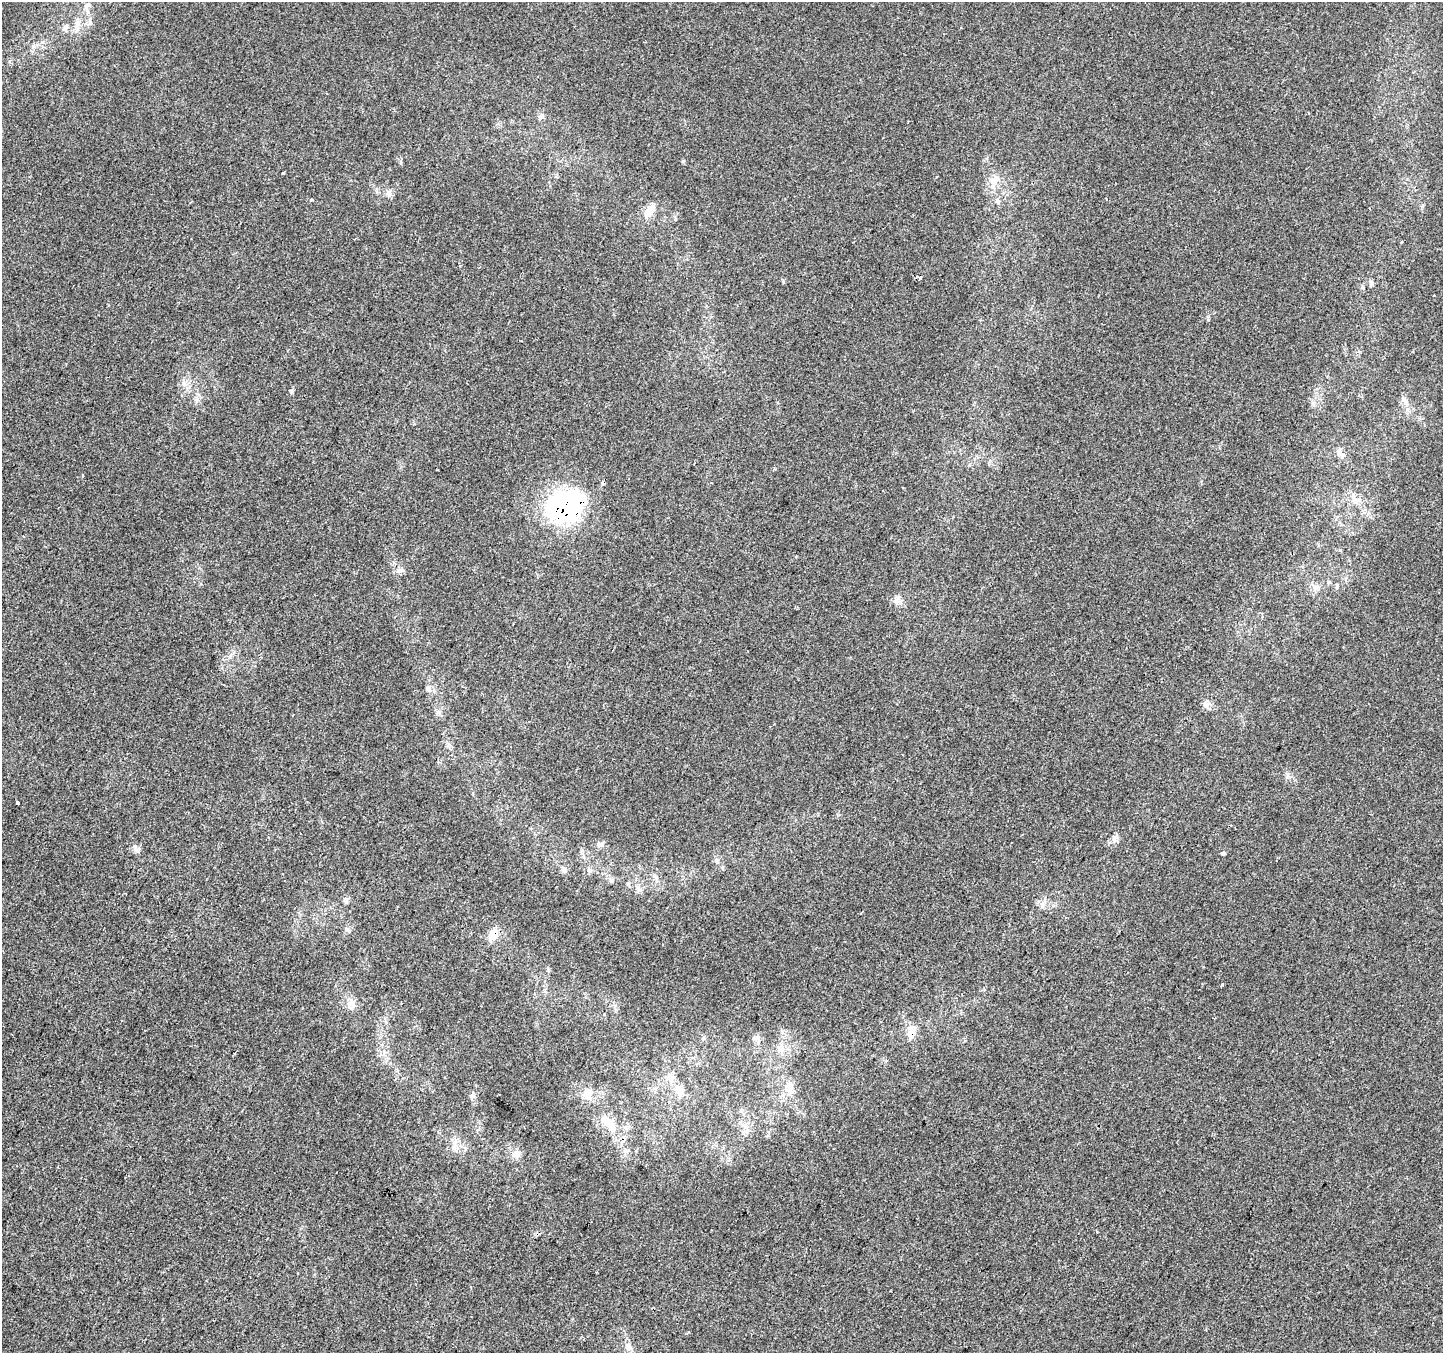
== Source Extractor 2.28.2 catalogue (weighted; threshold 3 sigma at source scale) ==
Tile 7 of 4 x 4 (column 3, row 2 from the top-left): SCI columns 2889-4329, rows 2966-4316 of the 5770 x 5865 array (HDU 1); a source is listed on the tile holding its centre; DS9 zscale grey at full resolution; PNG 1445 x 1355 px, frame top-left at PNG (2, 2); no overlay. Shown black and unused: <1% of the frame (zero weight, under 2 of 3 exposures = <1% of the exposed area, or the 3 px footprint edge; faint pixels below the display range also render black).
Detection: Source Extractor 2.28.2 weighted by HDU 2 'WHT'; one run over the whole footprint, this tile lists its part. Background -6.54e-04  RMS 0.0041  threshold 0.0185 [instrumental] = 3 sigma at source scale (4.5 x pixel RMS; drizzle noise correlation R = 1.50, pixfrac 1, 0.0396/0.0396 arcsec/px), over >= 5 px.
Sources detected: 52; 3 inside a brighter object's white glare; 1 cosmic-ray / hot-pixel residue — not listed; the other 48 listed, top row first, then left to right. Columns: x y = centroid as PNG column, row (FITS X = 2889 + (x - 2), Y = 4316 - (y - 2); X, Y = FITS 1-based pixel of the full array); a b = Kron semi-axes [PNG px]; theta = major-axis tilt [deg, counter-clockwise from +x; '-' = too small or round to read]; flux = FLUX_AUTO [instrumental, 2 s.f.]
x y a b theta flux
86 6 12 6 43 1.8
66 28 6 6 - 1.1
541 117 8 6 27 1.4
283 173 3 3 - 0.55
995 180 16 10 53 4.1
389 193 11 6 86 1.5
311 200 5 3 - 0.62
997 201 11 4 -89 1
648 212 15 10 51 4.8
920 278 4 3 - 7.2
1371 284 7 6 - 1
184 383 7 5 29 1.4
292 391 6 4 71 0.64
1404 399 7 5 -90 1.1
1340 454 13 7 -39 2.1
83 475 4 2 - 0.44
603 483 4 3 - 1.5
559 507 28 23 29 100
1340 550 4 3 - 0.86
400 571 11 4 11 1.2
1316 587 9 7 -56 1.8
428 689 8 4 -45 0.96
1206 704 11 8 81 1.9
438 712 6 6 - 1
17 802 3 3 - 4.6
1115 838 12 7 63 2.1
601 844 8 7 - 1.3
1223 853 4 3 - 3.1
717 861 9 6 -84 1.2
564 870 8 6 -33 1.2
638 888 12 6 -59 1.7
345 900 7 6 - 1.1
348 930 8 4 -55 0.79
493 934 16 10 66 4.8
548 970 5 5 - 0.56
351 1005 13 11 60 3.1
911 1033 14 10 64 3.8
757 1038 8 6 1 1.4
780 1050 9 7 -16 2.1
670 1077 10 9 - 2.3
790 1087 17 7 -54 3.3
680 1092 12 10 68 3.3
589 1094 16 12 83 4.5
472 1095 7 4 0 0.81
611 1126 37 13 -37 11
455 1142 9 5 54 1.6
517 1154 11 10 - 2.7
628 1347 9 8 - 1.8
Overlapping masked pixels (flux is a lower limit): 4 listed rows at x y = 920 278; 559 507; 493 934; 911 1033
Unlisted compact peaks at least as high as the median listed source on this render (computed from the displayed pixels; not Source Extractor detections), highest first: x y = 683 161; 1313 403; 895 601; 783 282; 1208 320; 782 1032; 197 399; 1287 774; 675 219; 1042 906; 135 846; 1422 206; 448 746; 234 1054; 688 1332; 401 163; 1337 585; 1097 1232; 1106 199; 965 1041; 42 42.